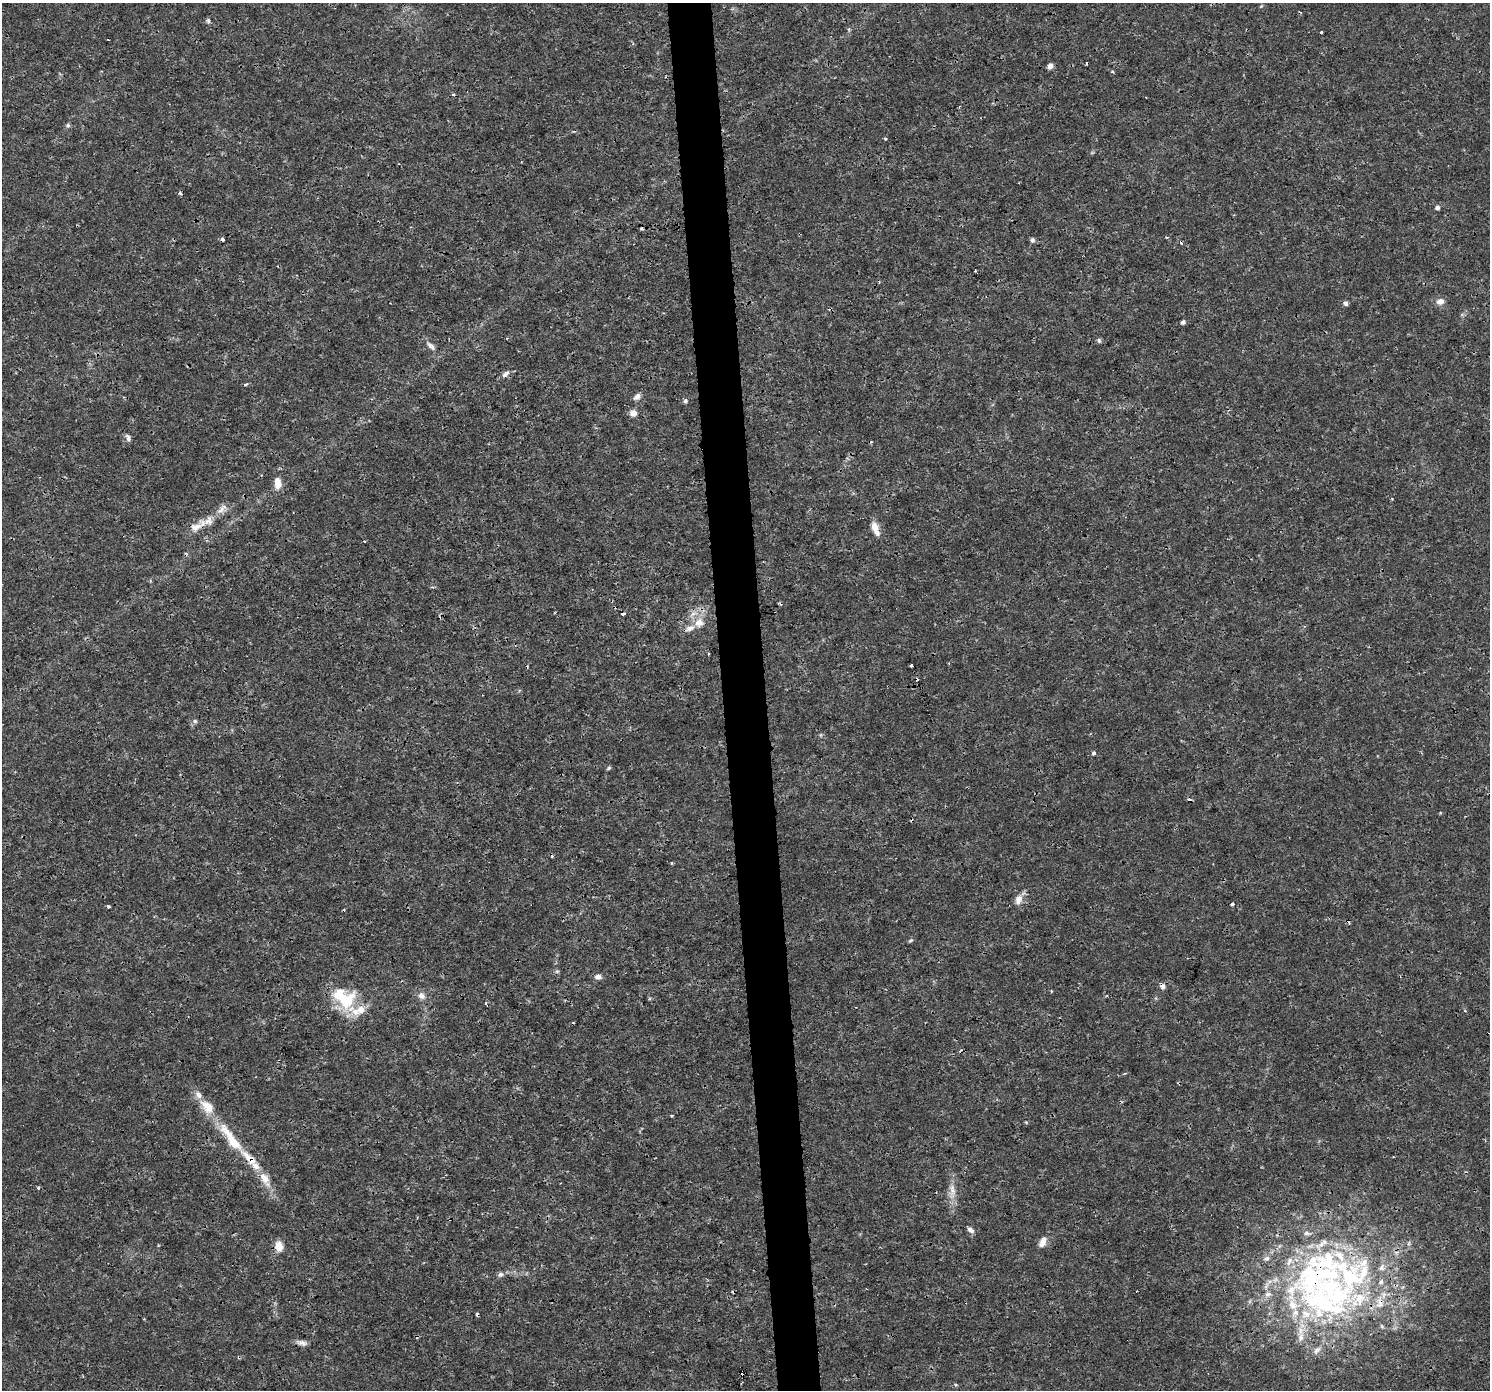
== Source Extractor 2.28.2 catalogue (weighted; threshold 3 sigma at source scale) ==
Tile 5 of 3 x 3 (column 2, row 2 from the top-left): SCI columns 1488-2975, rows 1429-2816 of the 4462 x 4206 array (HDU 1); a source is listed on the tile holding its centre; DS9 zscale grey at full resolution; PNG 1492 x 1392 px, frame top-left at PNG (2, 3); no overlay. Shown black and unused: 3% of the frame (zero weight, under 3 of 4 exposures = <1% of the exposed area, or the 3 px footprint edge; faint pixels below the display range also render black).
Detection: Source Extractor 2.28.2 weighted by HDU 2 'WHT'; one run over the whole footprint, this tile lists its part. Background 9.91e-04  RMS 9.5e-04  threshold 0.00426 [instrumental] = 3 sigma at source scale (4.5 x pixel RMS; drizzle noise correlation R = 1.50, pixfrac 1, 0.0396/0.0396 arcsec/px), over >= 5 px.
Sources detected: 96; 1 inside a brighter object's white glare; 13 cosmic-ray / hot-pixel residue — not listed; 22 inside a brighter listed object's ellipse — not listed separately; the other 60 listed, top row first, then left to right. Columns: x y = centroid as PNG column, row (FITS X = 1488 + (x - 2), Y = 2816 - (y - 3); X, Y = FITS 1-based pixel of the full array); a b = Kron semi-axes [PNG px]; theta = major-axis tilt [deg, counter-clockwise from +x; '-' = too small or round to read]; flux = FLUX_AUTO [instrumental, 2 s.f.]
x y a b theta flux
208 21 7 5 -69 0.18
1321 32 3 3 - 0.35
108 40 2 2 - 0.067
1050 66 6 5 - 0.44
1112 72 5 3 - 0.1
453 95 4 3 - 0.12
68 125 6 6 - 0.2
885 139 4 3 - 0.11
180 193 5 3 - 0.13
1437 208 5 5 - 0.28
642 228 3 3 - 0.32
1032 240 7 6 - 0.24
975 271 3 2 - 0.077
1440 301 10 8 14 0.6
1346 303 6 5 - 0.25
1183 322 5 5 - 0.21
1099 340 7 5 -85 0.18
431 346 15 6 -46 0.47
505 374 11 6 41 0.4
246 384 5 3 - 0.16
637 397 10 6 42 0.4
685 401 6 5 - 0.19
633 413 8 8 - 0.54
128 438 10 5 -68 0.28
278 483 15 9 -83 0.9
222 509 19 7 45 0.71
196 527 19 10 21 1.1
875 528 18 8 -70 0.96
623 614 5 3 - 0.16
699 623 13 12 - 1.1
709 654 2 2 - 0.11
911 665 3 3 - 0.38
917 679 3 3 - 0.16
195 721 7 6 - 0.21
1094 753 4 4 - 0.2
608 768 6 4 29 0.15
1018 899 14 9 72 0.76
1232 904 3 3 - 0.21
108 906 4 3 - 0.23
911 940 7 4 30 0.13
557 971 6 4 1 0.15
598 977 8 7 - 0.42
1162 986 8 6 -47 0.34
421 996 10 8 -35 0.54
346 1001 30 22 30 4.1
198 1095 12 8 -59 0.59
1026 1122 4 4 - 0.099
231 1139 48 11 -55 3.9
265 1179 23 10 -60 1.4
38 1188 3 3 - 0.17
952 1191 24 8 -90 1.1
970 1230 9 5 -35 0.35
1043 1242 15 8 62 0.7
279 1246 10 8 -80 1.2
500 1274 8 6 19 0.3
1317 1276 88 53 23 29
1380 1303 16 11 -78 1.1
1301 1337 9 8 - 0.49
302 1343 14 6 -7 0.44
1317 1350 12 7 49 0.45
Overlapping masked pixels (flux is a lower limit): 5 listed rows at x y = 196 527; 1162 986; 231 1139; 1317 1276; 1380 1303